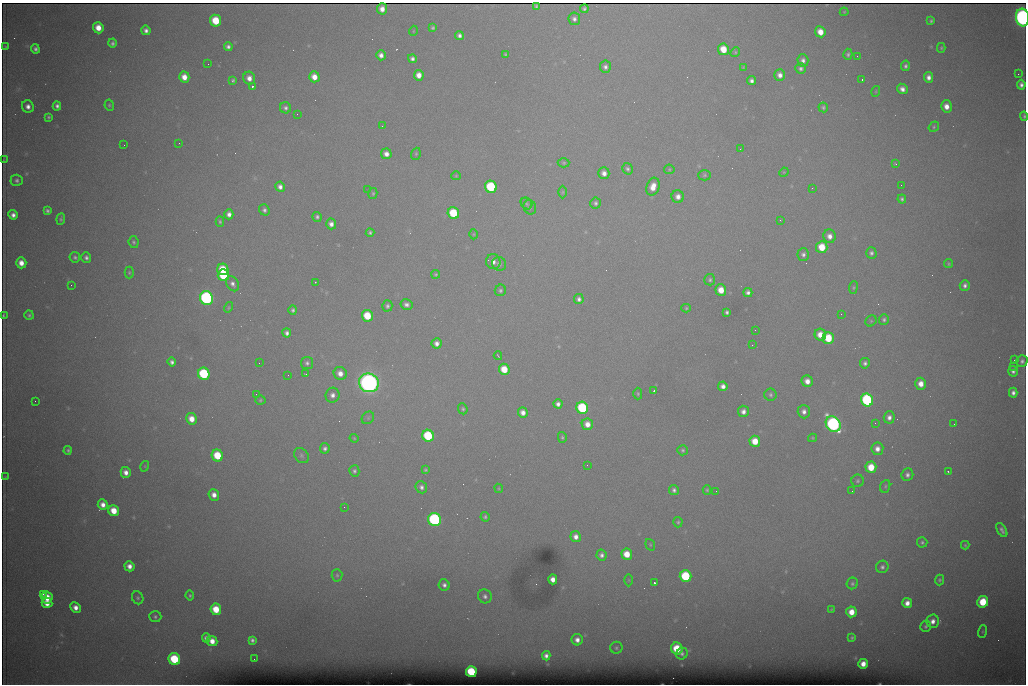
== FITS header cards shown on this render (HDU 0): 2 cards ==
NAXIS1  =                 1024 /fastest changing axis
NAXIS2  =                  682 /next to fastest changing axis

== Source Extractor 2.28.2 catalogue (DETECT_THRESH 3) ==
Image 1024 x 682 px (HDU 0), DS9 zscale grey, 1 PNG px = 1 image px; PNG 1028 x 686 px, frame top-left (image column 1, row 682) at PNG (2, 3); each listed source drawn as its Kron ellipse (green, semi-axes under 4 px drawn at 4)
Background 6560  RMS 54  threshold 163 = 3 sigma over >= 5 px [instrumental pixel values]
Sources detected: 262; all 262 listed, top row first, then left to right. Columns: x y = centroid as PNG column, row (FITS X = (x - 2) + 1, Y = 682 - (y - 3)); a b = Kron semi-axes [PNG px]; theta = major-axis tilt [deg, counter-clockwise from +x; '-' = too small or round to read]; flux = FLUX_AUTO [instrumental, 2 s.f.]
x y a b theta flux
536 7 4 3 - 3.4e+03
382 9 5 5 - 3.0e+04
584 9 4 4 - 8.1e+03
844 12 4 4 - 3.2e+03
1023 17 9 6 -83 1.7e+06
574 19 6 6 - 1.3e+04
216 21 6 5 - 1.3e+05
931 21 4 3 - 6.5e+03
98 28 6 5 - 5.1e+04
433 28 3 3 - 6.1e+03
146 30 5 4 - 1.6e+04
413 31 5 3 - 2.8e+03
820 32 5 5 - 4.7e+04
459 35 4 4 - 1.4e+04
112 43 4 4 - 9.1e+03
6 47 4 3 - 4.9e+03
228 47 4 4 - 1.2e+04
941 48 5 4 - 4.9e+03
35 49 5 4 - 1.1e+04
723 49 6 5 - 7.3e+04
735 52 5 4 - 4.8e+03
506 54 4 3 - 4.6e+03
848 54 5 4 - 7.7e+03
381 55 5 4 - 1.9e+04
857 56 2 2 - 1.7e+03
412 59 4 4 - 1.2e+04
803 60 6 5 - 1.5e+04
208 64 3 2 - 2.9e+03
905 66 5 4 - 9.9e+03
605 67 6 5 - 1.3e+04
743 67 4 4 - 3.1e+03
801 68 5 5 - 1.0e+04
1018 74 2 2 - 1.5e+04
419 75 5 5 - 3.3e+04
780 75 6 5 - 2.2e+04
184 77 5 5 - 4.1e+04
314 77 5 5 - 3.9e+04
928 77 5 4 - 2.1e+04
249 78 6 6 - 2.7e+04
862 79 3 2 - 4.8e+03
233 80 4 3 - 6.4e+03
752 81 4 4 - 1.3e+04
1021 85 5 4 - 1.5e+04
252 86 3 3 - 8.7e+04
902 89 5 5 - 2.0e+04
876 91 5 3 - 3.5e+03
109 105 6 4 -80 5.9e+03
28 106 6 5 - 2.2e+04
57 106 4 4 - 1.3e+04
946 106 6 5 - 3.6e+04
823 107 5 4 - 7.2e+03
285 108 5 5 - 1.1e+04
297 114 2 2 - 2.3e+03
1024 116 5 3 - 5.7e+03
48 117 4 3 - 6.0e+03
382 126 2 2 - 2.1e+03
934 127 5 4 - 5.5e+03
179 143 2 2 - 3.8e+03
124 145 2 2 - 1.8e+03
740 149 2 2 - 3.0e+03
386 154 5 5 - 2.4e+04
416 154 6 4 71 5.3e+03
4 160 4 2 - 3.1e+03
564 163 6 4 1 5.3e+03
895 164 4 3 - 3.7e+03
627 169 6 5 - 8.7e+03
669 169 5 5 - 4.9e+03
784 172 5 4 - 3.3e+03
604 173 6 5 - 2.2e+04
705 175 6 5 - 6.1e+03
456 176 5 4 - 4.0e+03
17 180 6 5 - 1.1e+04
901 185 2 2 - 1.5e+03
280 187 5 4 - 1.8e+04
491 187 6 5 - 3.0e+05
653 187 9 6 71 4.5e+04
812 188 3 2 - 4.1e+03
368 190 2 2 - 9.1e+03
563 192 6 4 89 4.7e+03
373 193 5 4 - 5.3e+03
678 197 6 6 - 2.3e+04
902 199 4 3 - 7.6e+03
595 203 5 5 - 9.1e+03
526 204 6 5 - 7.0e+03
530 207 7 6 - 1.0e+04
264 210 6 5 - 1.1e+04
47 211 4 3 - 8.7e+03
453 213 6 5 - 1.7e+05
229 214 5 4 - 1.9e+04
13 215 5 4 - 1.9e+04
317 217 5 4 - 8.9e+03
61 219 6 4 83 6.6e+03
780 220 3 2 - 3.1e+03
220 222 5 4 - 6.0e+03
331 224 5 5 - 2.0e+04
370 233 4 4 - 7.7e+03
474 234 5 3 - 3.6e+03
829 236 6 6 - 2.5e+04
134 242 6 5 - 6.7e+03
822 247 6 5 - 8.4e+04
871 253 5 5 - 1.0e+04
803 254 6 6 - 1.2e+04
75 257 5 5 - 8.4e+03
86 257 5 5 - 1.2e+04
493 262 7 7 - 2.3e+04
21 263 5 5 - 3.6e+04
499 264 7 6 - 1.3e+04
949 264 4 4 - 4.7e+03
223 269 6 5 - 1.0e+05
129 273 6 4 90 5.7e+03
436 274 4 4 - 4.7e+03
223 275 6 5 - 1.9e+05
710 280 6 5 - 7.7e+03
315 282 3 3 - 3.9e+03
232 284 8 6 -57 1.6e+04
71 285 2 2 - 7.2e+03
965 285 5 5 - 1.4e+04
853 288 6 4 84 5.4e+03
500 290 6 5 - 8.4e+03
721 290 5 5 - 5.5e+04
748 293 4 4 - 1.3e+04
206 298 7 6 - 9.9e+05
579 299 5 5 - 1.2e+04
406 304 6 5 - 1.4e+04
387 306 5 5 - 9.7e+03
228 307 5 4 - 4.3e+03
686 308 5 4 - 5.0e+03
293 310 4 4 - 8.3e+03
727 312 4 3 - 8.4e+03
841 314 3 2 - 2.6e+03
3 315 4 2 - 3.9e+03
29 315 5 4 - 7.4e+03
367 316 6 5 - 1.2e+05
884 320 5 5 - 8.4e+03
871 321 6 5 - 4.6e+03
755 330 2 2 - 1.5e+03
287 333 4 4 - 1.4e+04
820 335 6 5 - 4.5e+04
828 338 6 5 - 1.3e+05
437 343 5 5 - 1.9e+04
752 345 3 2 - 4.8e+03
498 356 4 2 - 3.1e+03
1014 360 2 2 - 2.2e+03
1022 361 6 5 - 1.1e+04
172 362 4 4 - 1.2e+04
259 363 2 2 - 1.7e+03
307 363 6 6 - 1.0e+04
865 363 5 5 - 1.1e+04
1013 366 2 2 - 1.9e+04
504 369 6 5 - 8.1e+04
1013 371 5 5 - 1.2e+04
340 373 7 6 - 3.2e+04
204 374 6 5 - 3.5e+05
306 374 3 2 - 3.2e+03
288 375 2 2 - 1.5e+03
807 381 6 5 - 3.1e+04
369 383 10 9 - 2.5e+06
921 384 6 5 - 3.7e+04
723 386 5 4 - 2.0e+04
654 391 3 2 - 5.5e+03
1013 393 5 4 - 1.5e+04
256 394 2 2 - 1.6e+03
638 394 6 4 -89 5.4e+03
332 395 7 7 - 2.1e+04
770 395 6 6 - 8.4e+03
260 400 5 4 - 5.6e+03
867 400 6 6 - 5.2e+05
35 401 2 2 - 1.4e+03
558 404 4 4 - 1.5e+04
582 408 6 6 - 3.4e+05
463 409 5 4 - 6.5e+03
743 411 6 5 - 1.9e+04
523 412 5 5 - 2.4e+04
804 412 7 6 - 1.9e+04
889 417 6 5 - 1.8e+04
368 418 7 5 46 7.5e+03
191 419 5 5 - 4.6e+04
875 423 2 2 - 1.8e+03
587 424 6 5 - 3.3e+04
833 424 8 7 - 1.2e+06
954 424 2 2 - 9.3e+03
428 436 6 5 - 2.8e+05
562 437 5 4 - 5.7e+03
354 438 4 3 - 3.9e+03
813 438 4 4 - 3.9e+03
755 441 5 5 - 6.6e+04
325 448 5 5 - 1.2e+04
877 449 6 6 - 2.6e+04
68 450 4 4 - 6.9e+03
683 450 5 5 - 6.6e+03
217 455 6 5 - 1.3e+05
301 455 8 6 -47 9.5e+03
587 465 2 2 - 3.7e+03
145 466 5 3 - 3.3e+03
871 467 6 5 - 8.4e+04
425 470 4 4 - 5.1e+03
354 471 6 5 - 8.8e+03
126 472 5 5 - 2.5e+04
948 472 3 2 - 3.8e+03
907 475 6 6 - 1.3e+04
6 477 3 3 - 4.3e+03
858 481 6 6 - 7.5e+03
885 486 6 5 - 6.2e+03
421 487 6 5 - 1.3e+04
499 488 4 2 - 3.2e+03
674 490 5 5 - 1.1e+04
707 490 5 4 - 5.0e+03
716 491 2 2 - 2.1e+03
852 491 2 2 - 1.5e+03
214 495 6 5 - 2.7e+04
103 505 5 5 - 2.7e+04
344 507 2 2 - 4.1e+03
114 511 6 5 - 6.8e+04
485 517 5 4 - 6.9e+03
435 519 6 6 - 8.2e+05
678 522 5 4 - 5.9e+03
1002 530 8 4 -59 1.3e+04
576 537 5 5 - 2.4e+04
922 542 5 5 - 7.8e+03
650 545 6 4 -70 4.2e+03
965 545 4 4 - 4.7e+03
627 554 5 5 - 6.4e+04
601 555 5 5 - 1.3e+04
129 566 5 5 - 2.6e+04
882 567 6 6 - 1.2e+04
337 575 6 5 - 6.5e+03
685 576 6 6 - 2.5e+05
553 579 5 4 - 2.9e+04
629 580 6 4 -89 4.0e+03
939 580 5 4 - 6.6e+03
654 583 3 3 - 9.6e+04
852 583 6 5 - 8.0e+03
444 585 5 5 - 1.4e+04
43 594 3 2 - 1.0e+04
190 595 5 4 - 5.9e+03
485 596 7 6 - 1.4e+04
47 597 6 5 - 8.1e+04
138 598 6 5 - 7.5e+03
983 602 6 5 - 1.3e+05
47 603 5 4 - 4.0e+04
907 603 5 5 - 2.9e+04
75 607 5 5 - 2.8e+04
216 609 6 5 - 9.2e+04
831 609 4 3 - 3.7e+03
851 612 5 5 - 5.4e+04
155 617 6 5 - 8.4e+03
933 621 7 6 - 2.5e+04
926 626 5 5 - 7.2e+03
982 632 6 3 71 4.1e+03
852 637 4 3 - 5.1e+03
206 638 5 4 - 1.4e+04
252 640 4 4 - 1.0e+04
577 640 6 5 - 2.3e+04
212 641 5 5 - 3.8e+04
616 648 6 6 - 7.7e+03
677 648 6 5 - 1.3e+05
682 654 6 5 - 9.5e+03
546 656 5 4 - 1.6e+04
174 659 6 5 - 2.4e+05
254 659 2 2 - 4.3e+03
863 664 5 4 - 3.5e+04
471 672 5 5 - 2.1e+05
At the frame edge (FLAGS 8, measured only in part): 3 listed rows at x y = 1023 17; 1024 116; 3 315

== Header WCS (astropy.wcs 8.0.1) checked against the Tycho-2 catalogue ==
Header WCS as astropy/WCSLIB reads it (CRVAL/CRPIX/CD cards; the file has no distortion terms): RA---TAN/DEC--TAN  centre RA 07:06:07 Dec +31:10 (106.53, +31.16 deg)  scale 1.44 arcsec/px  FOV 24.5' x 16.3'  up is -93 deg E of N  parity flipped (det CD > 0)
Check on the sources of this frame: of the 60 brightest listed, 8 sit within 2.2 arcsec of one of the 15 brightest Tycho-2 stars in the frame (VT <= 12.35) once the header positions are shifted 0.15 arcsec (0.07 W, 0.13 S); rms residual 0.82 arcsec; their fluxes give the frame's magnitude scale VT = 25.66 - 2.5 log10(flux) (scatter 0.42 mag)
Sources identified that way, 8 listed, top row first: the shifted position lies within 2.2 arcsec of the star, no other Tycho-2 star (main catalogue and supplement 1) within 4.4 arcsec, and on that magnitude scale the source's flux lands within +1.5 / -3 mag of the star's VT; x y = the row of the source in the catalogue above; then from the Tycho-2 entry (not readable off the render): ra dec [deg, ICRS J2000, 3 dp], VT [Tycho-2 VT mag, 2 dp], TYC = Tycho-2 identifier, HIP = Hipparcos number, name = IAU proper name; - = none
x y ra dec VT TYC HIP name
491 187 106.458 +31.151 12.35 2438-728-1 - -
204 374 106.551 +31.041 11.84 2438-663-1 - -
369 383 106.552 +31.106 9.20 2438-180-1 - -
867 400 106.550 +31.305 11.61 2438-184-1 - -
582 408 106.559 +31.192 11.79 2438-1039-1 - -
833 424 106.562 +31.292 10.01 2438-106-1 - -
435 519 106.614 +31.135 11.36 2438-550-1 - -
471 672 106.684 +31.152 11.76 2438-931-1 - -